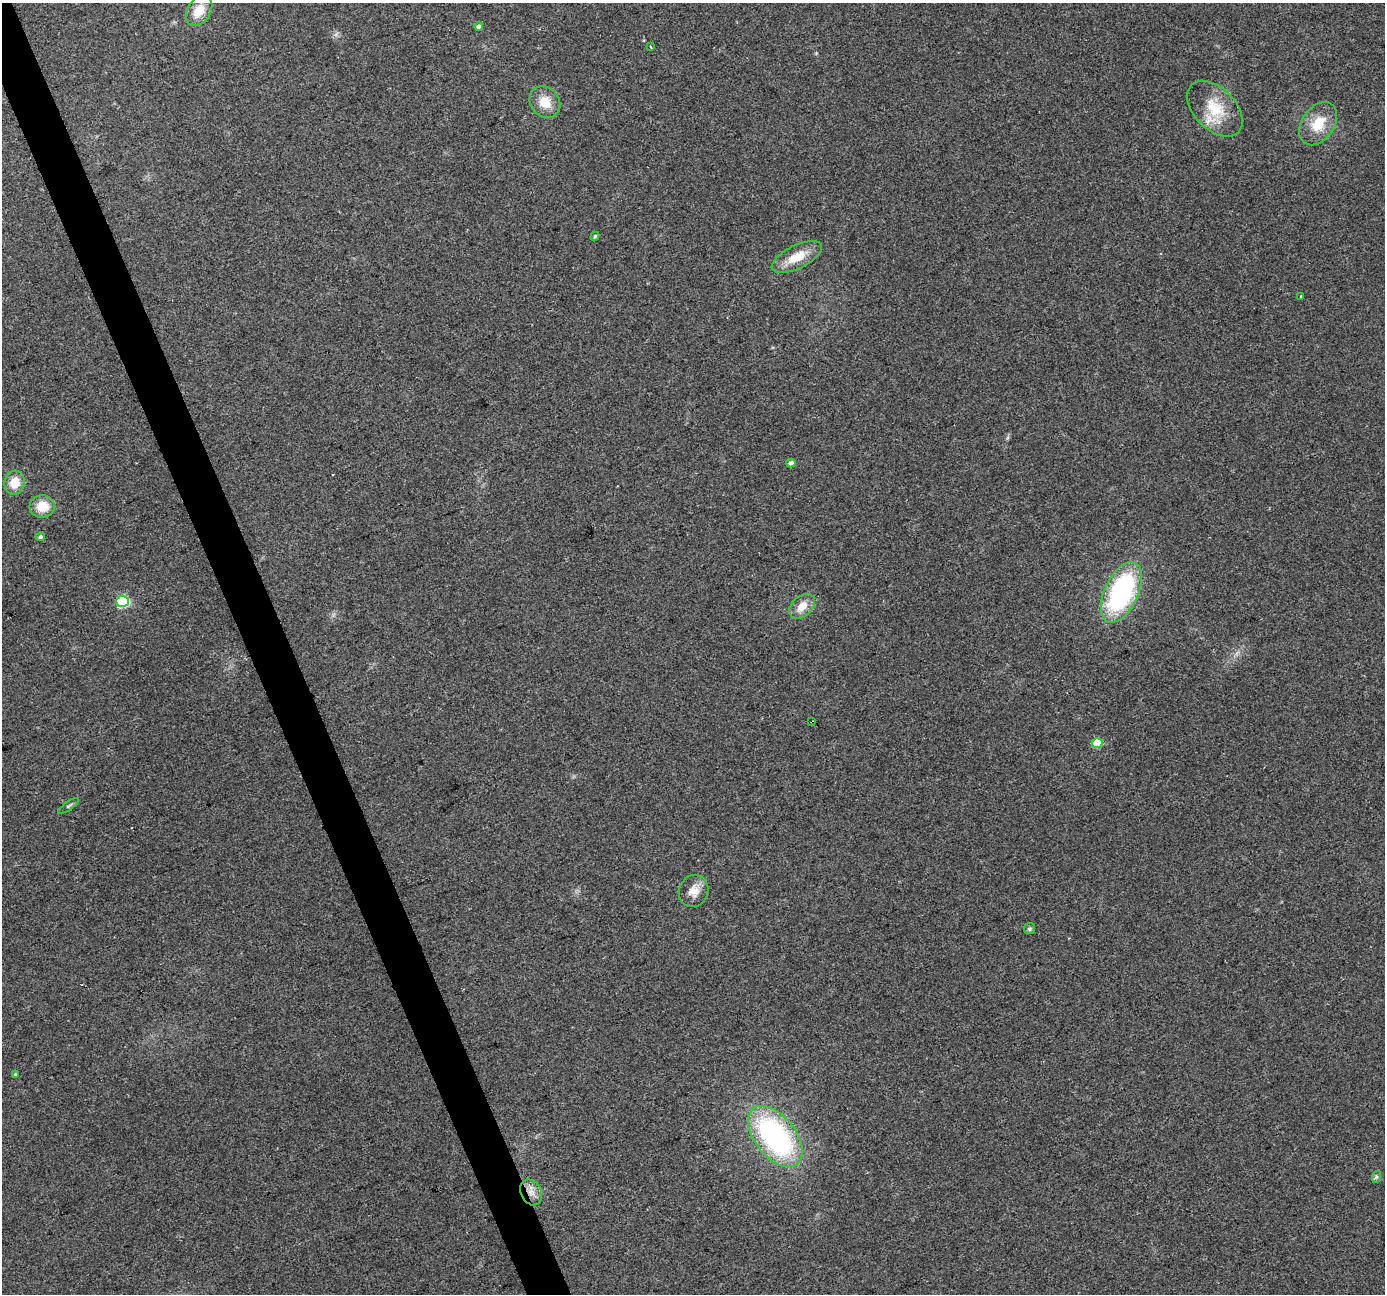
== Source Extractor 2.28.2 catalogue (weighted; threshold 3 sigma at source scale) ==
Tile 11 of 4 x 4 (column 3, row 3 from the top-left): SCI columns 2768-4150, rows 1425-2716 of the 5534 x 5378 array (HDU 1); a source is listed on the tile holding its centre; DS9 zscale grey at full resolution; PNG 1387 x 1296 px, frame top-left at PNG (2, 3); each listed source drawn as its Kron ellipse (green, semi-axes under 4 px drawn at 4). Shown black and unused: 3% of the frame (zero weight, under 2 of 3 exposures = <1% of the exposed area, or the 3 px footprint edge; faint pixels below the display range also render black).
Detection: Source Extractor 2.28.2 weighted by HDU 2 'WHT'; one run over the whole footprint, this tile lists its part. Background 0.127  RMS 0.0089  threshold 0.0402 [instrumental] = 3 sigma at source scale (4.5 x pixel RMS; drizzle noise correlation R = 1.50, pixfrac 1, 0.0396/0.0396 arcsec/px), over >= 5 px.
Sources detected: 25; all 25 listed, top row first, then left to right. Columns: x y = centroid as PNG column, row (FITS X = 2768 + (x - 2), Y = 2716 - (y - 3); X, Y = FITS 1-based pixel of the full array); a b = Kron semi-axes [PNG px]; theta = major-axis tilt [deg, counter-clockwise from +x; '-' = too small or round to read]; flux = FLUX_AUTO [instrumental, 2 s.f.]
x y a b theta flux
199 11 16 11 56 17
479 26 4 4 - 2.9
651 47 3 2 - 1.1
545 102 17 14 -49 16
1215 109 33 20 -46 32
1318 124 24 16 55 24
595 236 4 4 - 1.3
797 257 27 11 27 20
1301 296 3 3 - 1.4
791 463 4 4 - 3.4
15 483 12 10 77 14
42 506 12 11 - 17
40 537 5 4 - 1.9
1121 592 32 17 64 140
123 601 6 5 - 99
802 606 15 10 42 12
812 722 3 2 - 0.89
1097 743 5 5 - 35
69 806 12 3 35 1.7
693 891 16 14 67 10
1029 929 5 5 - 1.7
15 1075 4 4 - 1.5
775 1136 35 20 -51 180
1376 1177 6 4 72 1.7
531 1192 13 10 -63 8.4
Overlapping masked pixels (flux is a lower limit): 2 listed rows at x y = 812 722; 531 1192